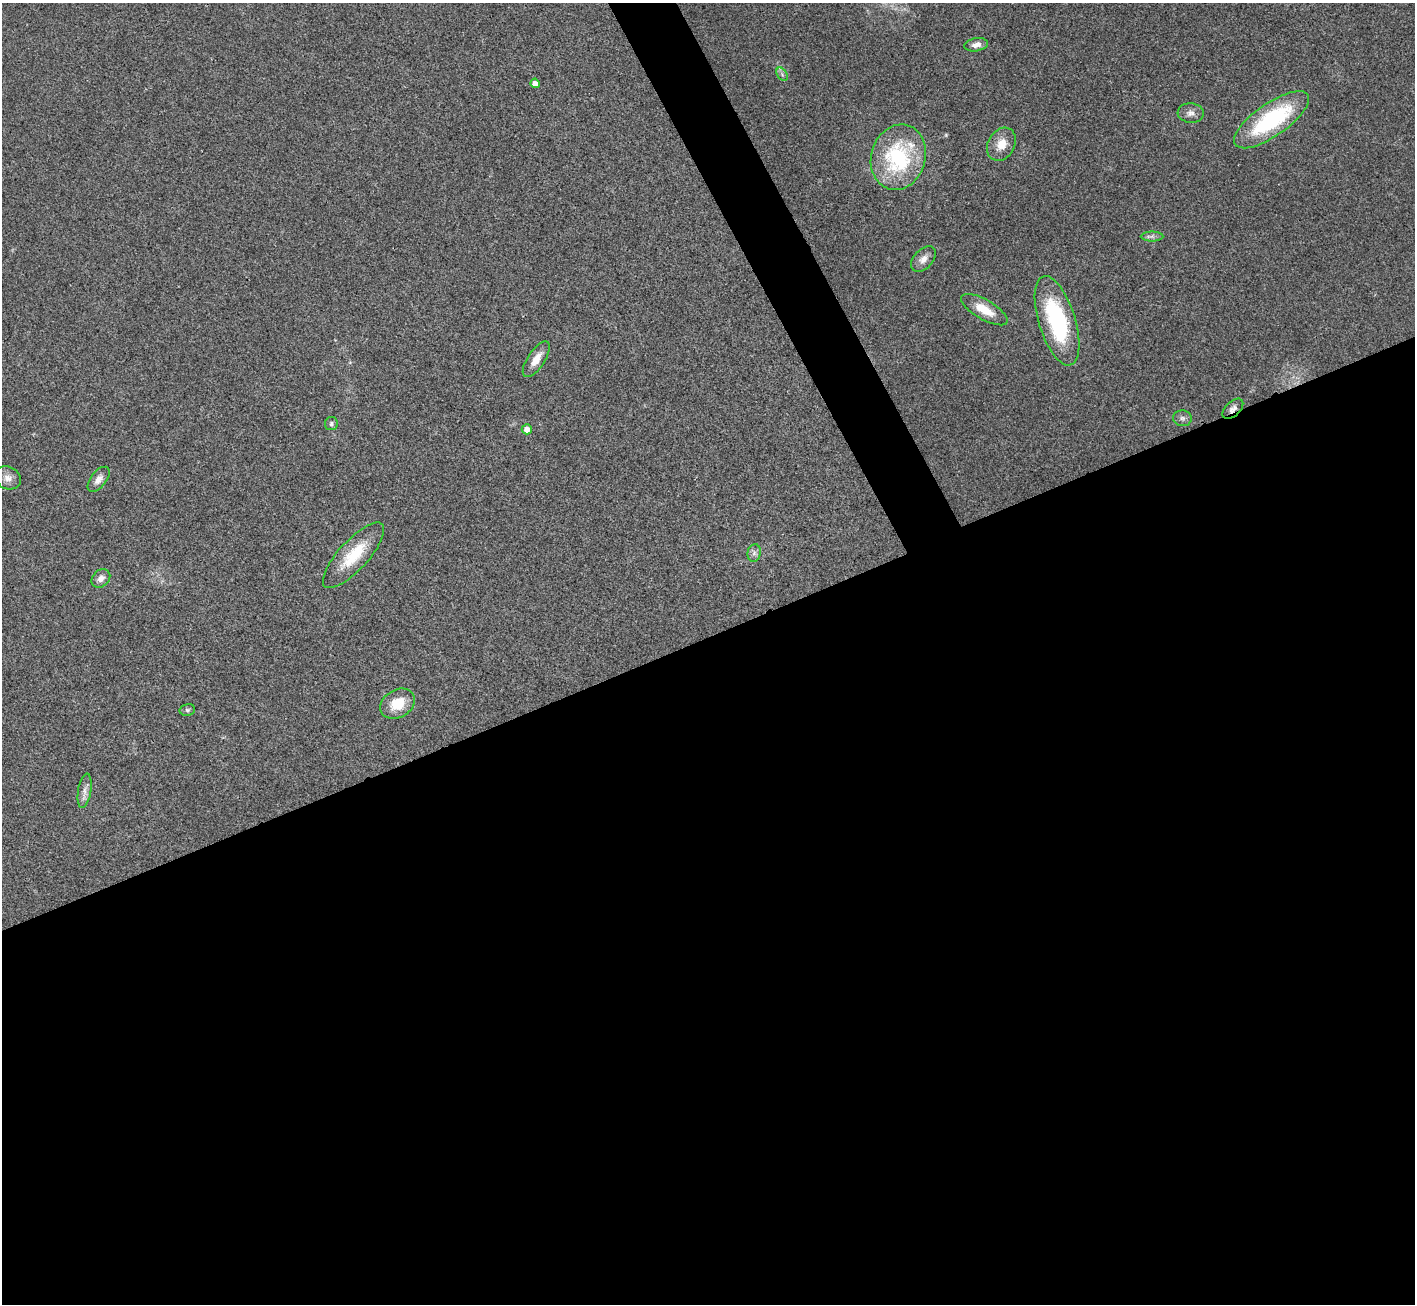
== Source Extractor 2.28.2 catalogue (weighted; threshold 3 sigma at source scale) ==
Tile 15 of 4 x 4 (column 3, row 4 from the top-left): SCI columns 2833-4245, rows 289-1590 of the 5661 x 5651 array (HDU 1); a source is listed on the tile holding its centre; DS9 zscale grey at full resolution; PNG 1417 x 1306 px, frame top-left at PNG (2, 3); each listed source drawn as its Kron ellipse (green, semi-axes under 4 px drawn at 4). Shown black and unused: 53% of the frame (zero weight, under 3 of 4 exposures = <1% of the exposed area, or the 3 px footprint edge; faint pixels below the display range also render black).
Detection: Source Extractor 2.28.2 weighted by HDU 2 'WHT'; one run over the whole footprint, this tile lists its part. Background 0.0216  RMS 0.0044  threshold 0.0196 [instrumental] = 3 sigma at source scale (4.5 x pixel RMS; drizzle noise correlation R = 1.50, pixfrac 1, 0.05/0.05 arcsec/px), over >= 5 px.
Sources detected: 24; all 24 listed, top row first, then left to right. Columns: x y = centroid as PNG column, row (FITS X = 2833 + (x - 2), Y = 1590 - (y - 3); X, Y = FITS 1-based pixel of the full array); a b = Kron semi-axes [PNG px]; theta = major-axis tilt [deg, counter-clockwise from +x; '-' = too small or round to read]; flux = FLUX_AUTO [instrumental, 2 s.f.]
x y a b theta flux
976 45 12 6 10 2.5
782 74 7 4 -57 1.1
535 83 5 4 - 2.2
1191 113 13 9 -4 2.7
1272 120 44 16 35 48
1001 144 17 13 60 6.3
898 157 33 27 74 44
1152 236 11 5 0 1.3
923 259 15 9 46 3.2
984 310 26 10 -30 9.3
1057 321 46 18 -73 47
536 359 20 8 57 5
1233 409 12 7 43 2.2
1182 418 9 8 - 1.6
331 424 6 6 - 0.96
527 429 5 5 - 3
8 478 13 11 -27 3.3
99 479 14 8 52 2.9
754 553 9 6 77 1.6
354 555 42 14 47 17
101 578 10 8 45 2.7
397 704 18 13 30 10
187 710 8 6 13 0.88
85 791 17 6 80 2.6
Overlapping masked pixels (flux is a lower limit): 1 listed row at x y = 1233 409